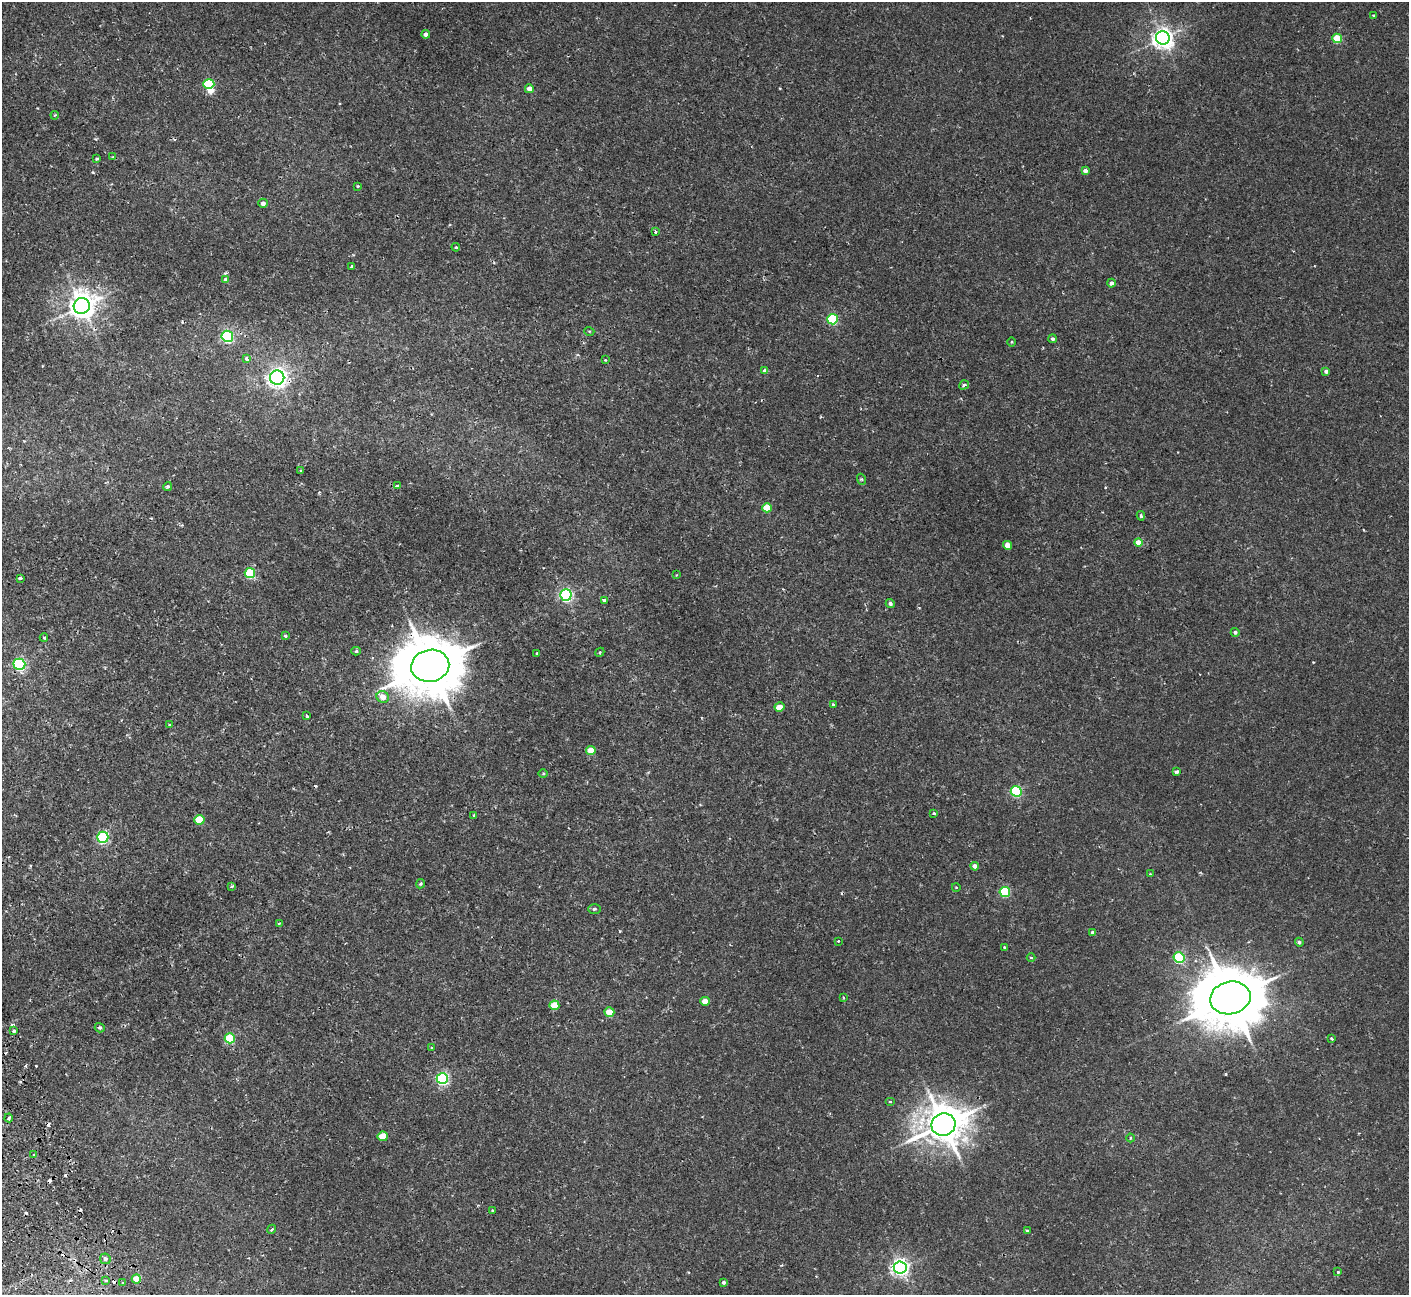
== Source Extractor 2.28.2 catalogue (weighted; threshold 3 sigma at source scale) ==
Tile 7 of 4 x 4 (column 3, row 2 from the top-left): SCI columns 2868-4274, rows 2774-4066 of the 5737 x 5675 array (HDU 1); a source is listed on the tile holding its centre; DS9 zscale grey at full resolution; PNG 1411 x 1297 px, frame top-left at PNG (2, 2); each listed source drawn as its Kron ellipse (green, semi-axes under 4 px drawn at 4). Shown black and unused: <1% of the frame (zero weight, under 2 of 3 exposures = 3% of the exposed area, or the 3 px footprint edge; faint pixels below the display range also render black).
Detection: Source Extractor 2.28.2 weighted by HDU 2 'WHT'; one run over the whole footprint, this tile lists its part. Background 0.0324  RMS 0.0027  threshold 0.0123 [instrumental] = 3 sigma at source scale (4.5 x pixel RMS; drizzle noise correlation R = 1.50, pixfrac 1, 0.05/0.05 arcsec/px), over >= 5 px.
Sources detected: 118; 1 inside a brighter object's white glare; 12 cosmic-ray / hot-pixel residue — neither listed nor drawn; the other 105 listed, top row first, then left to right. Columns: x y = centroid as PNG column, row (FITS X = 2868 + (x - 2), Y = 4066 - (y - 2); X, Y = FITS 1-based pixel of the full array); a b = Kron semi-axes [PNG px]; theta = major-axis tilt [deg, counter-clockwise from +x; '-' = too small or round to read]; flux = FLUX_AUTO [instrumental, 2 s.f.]
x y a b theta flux
1373 15 3 2 - 0.19
426 34 4 4 - 0.86
1163 38 7 6 - 170
1337 38 5 4 - 9
209 84 5 5 - 20
529 89 4 4 - 1.8
55 115 4 3 - 0.24
113 157 4 3 - 0.28
97 159 4 3 - 0.31
1085 171 4 4 - 1
357 186 3 2 - 0.24
263 203 4 4 - 1.1
655 232 3 3 - 0.54
456 247 4 3 - 0.26
352 267 3 3 - 0.52
225 279 4 4 - 1.5
1111 283 4 4 - 0.91
82 306 8 8 - 310
832 319 5 5 - 25
589 331 5 3 - 0.21
227 336 5 5 - 39
1052 339 4 4 - 0.61
1012 342 4 3 - 0.21
247 359 4 3 - 1.3
605 360 4 3 - 0.22
765 371 4 4 - 1.1
1326 371 4 3 - 0.9
277 377 7 7 - 110
964 385 5 3 - 0.67
301 470 4 3 - 0.28
861 479 5 3 - 0.28
397 486 4 3 - 0.76
168 487 4 3 - 0.49
767 508 5 4 - 7.7
1141 516 4 3 - 0.64
1138 543 4 4 - 3.5
1008 545 4 4 - 3.6
250 573 5 5 - 17
677 575 4 3 - 0.24
20 578 4 3 - 0.57
566 595 6 5 - 51
604 600 3 3 - 0.61
890 603 4 4 - 0.67
1235 632 4 4 - 0.6
285 636 4 3 - 0.33
44 638 4 3 - 0.39
356 651 4 4 - 0.54
600 652 5 3 - 0.3
537 653 3 2 - 0.25
19 664 6 5 - 38
430 666 19 16 11 1800
383 697 6 5 - 2.9
833 705 4 3 - 0.36
779 707 5 4 - 3.7
307 716 4 2 - 0.48
169 725 3 3 - 0.27
591 750 5 4 - 4.1
1176 772 4 3 - 0.86
543 773 5 3 - 0.28
1016 791 5 5 - 29
934 813 3 3 - 0.44
474 815 4 3 - 0.42
199 820 5 5 - 8.5
103 837 5 5 - 32
975 866 4 4 - 1.6
1150 874 3 3 - 0.21
421 884 5 4 - 0.35
232 886 4 3 - 0.41
956 887 4 3 - 0.2
1005 892 5 5 - 21
594 909 6 5 - 0.43
279 923 4 3 - 0.31
1093 933 4 4 - 1.2
838 941 2 2 - 0.21
1299 942 4 4 - 0.49
1005 947 3 2 - 0.29
1031 958 4 3 - 0.27
1179 958 5 5 - 27
843 998 4 3 - 0.27
1230 998 20 16 13 2000
705 1001 4 4 - 4.4
554 1005 5 5 - 6.6
609 1012 5 4 - 5.2
100 1028 5 4 - 0.52
14 1031 4 3 - 0.46
230 1038 5 5 - 13
1332 1039 3 3 - 0.33
432 1048 4 3 - 0.72
442 1079 6 5 - 47
890 1102 5 3 - 0.25
9 1118 4 3 - 1.3
943 1124 12 11 - 720
383 1136 5 4 - 5.4
1130 1138 4 3 - 0.24
34 1154 3 2 - 0.58
493 1210 3 3 - 0.37
272 1229 4 3 - 0.35
1027 1231 3 3 - 0.59
105 1259 5 5 - 0.73
900 1268 6 6 - 110
1338 1272 4 4 - 0.32
136 1279 4 4 - 4.7
106 1280 3 3 - 0.62
123 1282 3 3 - 0.43
723 1282 4 4 - 0.5
Overlapping masked pixels (flux is a lower limit): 2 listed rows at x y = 430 666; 943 1124